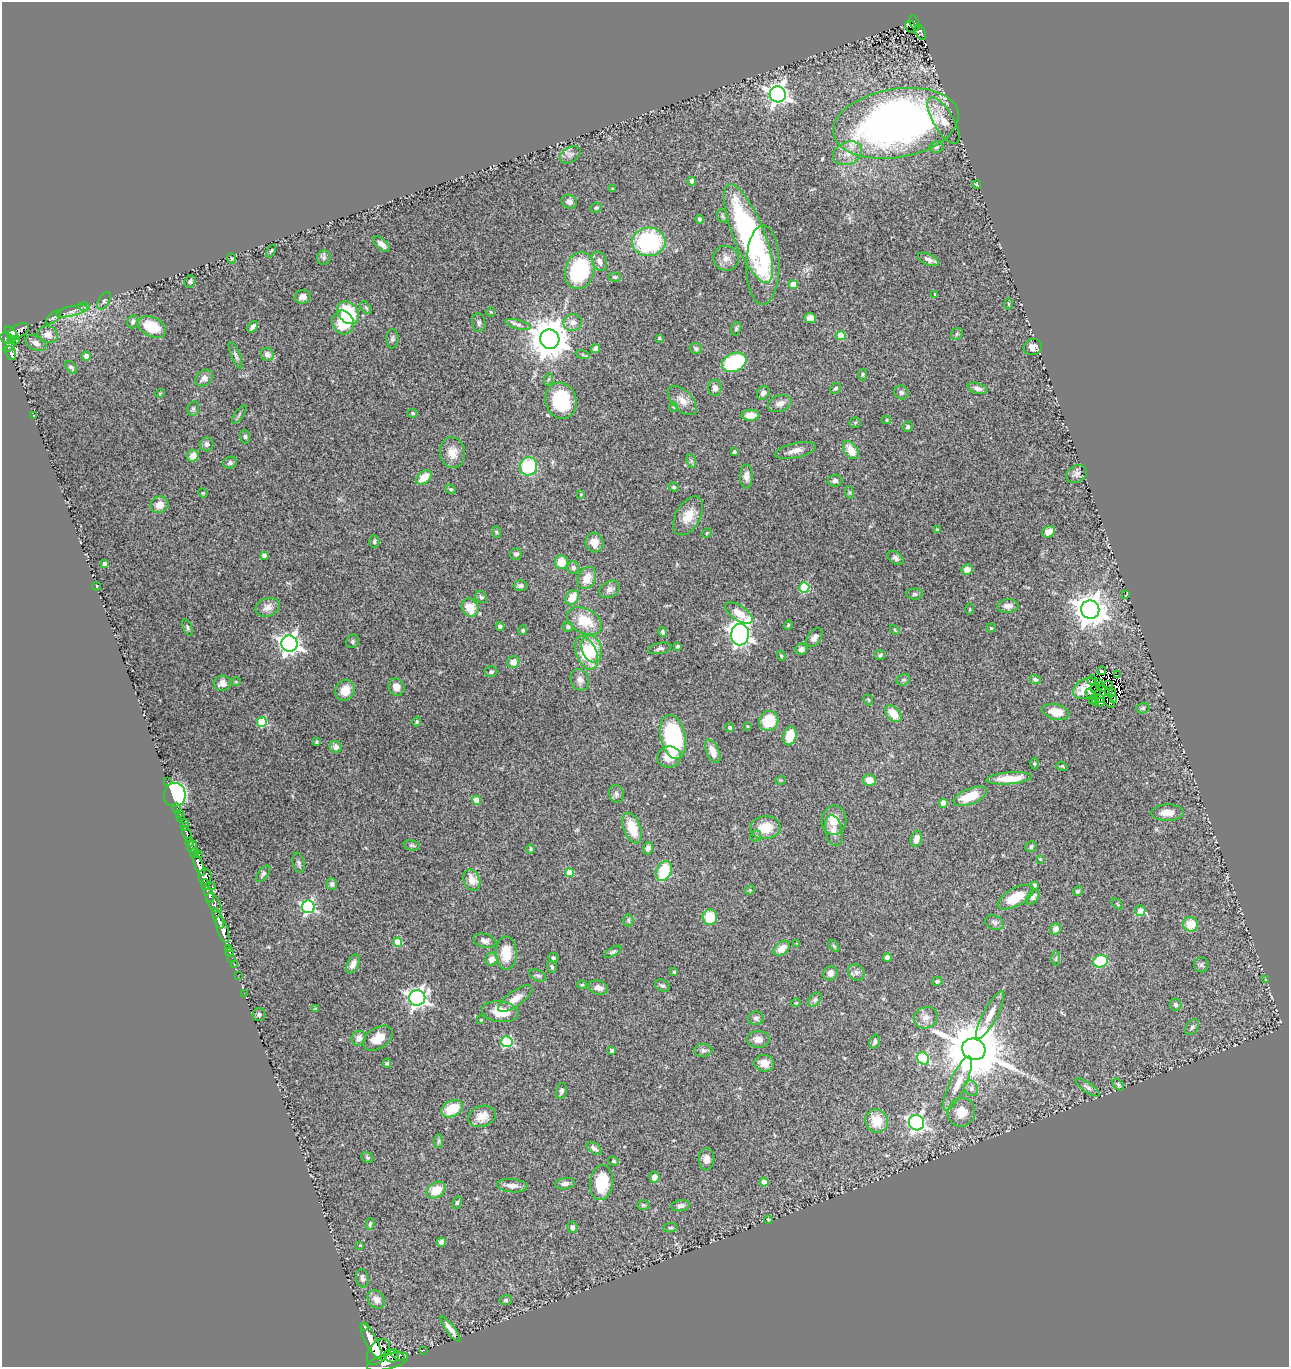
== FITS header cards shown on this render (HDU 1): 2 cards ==
NAXIS1  =                 1287
NAXIS2  =                 1365

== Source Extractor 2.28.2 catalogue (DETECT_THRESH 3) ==
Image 1287 x 1365 px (HDU 1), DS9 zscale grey, 1 PNG px = 1 image px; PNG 1291 x 1369 px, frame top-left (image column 1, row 1365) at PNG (2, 2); each listed source drawn as its Kron ellipse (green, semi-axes under 4 px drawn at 4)
Background 1.83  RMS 0.048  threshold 0.143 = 3 sigma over >= 5 px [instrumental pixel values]
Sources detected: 362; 3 with non-positive FLUX_AUTO (blend fragments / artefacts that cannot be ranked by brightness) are neither listed nor drawn; the other 359 listed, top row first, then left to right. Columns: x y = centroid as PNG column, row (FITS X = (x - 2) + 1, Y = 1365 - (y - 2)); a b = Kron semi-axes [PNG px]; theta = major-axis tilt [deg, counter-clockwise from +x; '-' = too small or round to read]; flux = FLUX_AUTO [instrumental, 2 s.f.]
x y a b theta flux
914 23 8 3 -69 180
911 27 6 5 - 95
921 32 8 5 -63 210
778 94 8 8 - 1800
943 121 26 10 -59 44
896 123 63 34 10 1900
936 147 7 5 6 7.1
848 153 15 11 23 35
570 155 11 7 32 13
692 181 4 4 - 32
977 185 4 2 - 5.2
613 189 3 3 - 5
569 202 8 6 -24 14
596 208 6 5 - 6.4
722 216 7 5 -70 5.2
699 219 4 4 - 5
748 234 53 15 -68 740
649 242 16 14 5 330
382 244 10 5 -40 17
271 251 7 3 57 4
231 258 5 3 - 3
324 258 7 7 - 8.3
726 258 13 12 - 28
928 259 11 5 -25 12
600 261 10 7 -67 18
763 265 40 16 90 150
580 271 19 14 73 290
615 277 6 4 -3 5.9
190 281 6 5 - 6.8
793 284 4 4 - 58
935 294 3 3 - 3.6
303 297 8 6 12 15
104 301 10 5 57 7.2
1008 304 6 3 -90 2.9
84 306 5 4 - 4.8
366 308 7 4 -53 5.7
72 311 16 5 13 14
491 312 4 4 - 3.7
348 313 12 9 -52 170
53 317 9 4 40 4.9
810 318 6 5 - 14
133 322 7 5 75 8.7
343 322 12 10 -70 110
573 322 9 8 - 23
479 323 9 6 -82 8
518 324 13 4 -16 12
152 327 15 9 -25 93
253 327 6 4 49 11
736 329 7 5 75 5.9
18 331 12 6 30 850
12 333 8 4 -48 1000
48 334 10 8 -16 20
957 334 6 5 - 5.1
841 336 4 4 - 90
6 338 6 5 - 1000
659 338 4 3 - 2.9
12 339 4 3 - 230
392 339 10 6 87 7.9
550 339 10 9 - 9700
15 340 5 3 - 300
36 343 11 7 -26 16
9 347 6 4 45 360
1033 347 9 8 - 19
696 348 6 5 - 6.5
595 349 5 4 - 14
11 353 7 5 -71 420
267 354 7 6 - 18
236 355 14 4 -67 9.2
583 355 7 4 -19 4.6
86 356 4 4 - 20
734 362 13 9 24 230
71 367 7 4 -50 7.7
863 374 6 4 -90 4.7
204 378 10 7 40 18
549 379 6 4 69 4.4
715 388 8 6 88 15
835 388 6 5 - 6.7
978 388 10 5 -15 14
901 392 7 7 - 10
160 393 5 3 - 2.4
763 393 7 5 55 13
682 400 18 9 -46 32
561 401 18 15 -74 200
780 403 12 8 20 18
673 407 4 4 - 3.3
193 409 7 5 74 5.9
413 413 5 4 - 4.8
239 414 11 2 55 4.7
34 415 3 2 - 1.9
750 415 9 5 1 34
886 420 5 4 - 3.8
855 423 5 5 - 4.3
908 427 5 4 - 5.8
245 436 7 5 -88 5.9
207 444 7 6 - 13
851 450 10 6 -55 44
795 451 21 7 12 24
734 452 4 3 - 9
452 453 15 12 -83 38
193 456 6 5 - 27
691 461 7 4 -72 6.2
230 463 7 5 18 7.9
529 466 9 8 - 190
1076 474 11 8 32 13
746 476 12 6 89 18
424 477 9 6 38 51
835 481 7 6 - 8
674 487 5 4 - 4.8
451 489 5 4 - 5.1
849 492 6 4 -71 4.7
203 493 5 4 - 2.8
581 494 3 3 - 4.1
159 505 9 8 - 29
688 516 21 12 60 54
937 530 4 3 - 7.4
496 532 6 4 -88 4.8
1049 532 6 5 - 32
707 533 5 4 - 3.2
374 541 6 5 - 6.9
595 543 10 9 - 35
516 554 6 5 - 9.4
264 555 4 4 - 13
895 558 9 5 -36 10
561 562 7 6 - 51
104 564 3 3 - 11
573 568 6 6 - 7.9
967 569 5 5 - 29
587 578 11 8 63 40
520 585 7 5 2 10
97 586 4 4 - 3.1
804 587 5 5 - 200
609 589 11 8 33 15
915 594 8 5 0 7
1126 595 4 2 - 2
481 597 6 5 - 7
572 598 8 6 60 48
1008 606 10 6 5 19
268 607 12 9 19 24
470 607 9 8 - 54
970 609 5 3 - 2.9
1090 610 9 9 - 5600
739 613 16 7 -33 52
584 621 18 12 -27 84
788 625 5 4 - 3.8
500 626 4 4 - 13
187 627 8 4 -69 5.9
568 627 5 4 - 6.5
991 628 4 4 - 3.7
523 630 5 4 - 4.9
895 630 6 3 -46 3.5
663 632 5 4 - 7.4
740 634 11 9 85 1800
814 638 10 6 54 18
353 641 7 6 - 6.8
289 644 8 8 - 1600
678 646 3 3 - 4.8
660 648 12 5 10 9.2
592 649 14 10 -71 95
801 649 6 5 - 15
586 653 17 10 -67 130
880 655 5 5 - 4.7
781 656 5 4 - 4.7
513 662 6 6 - 26
1102 671 4 3 - 7.8
491 672 6 5 - 6.3
1117 675 2 2 - 3.5
1035 679 5 4 - 6.1
580 680 11 9 -68 22
903 680 7 5 26 6.6
1092 680 4 2 - 3.9
236 682 5 3 - 3.2
1099 682 3 2 - 3.3
222 683 8 7 - 24
1108 685 5 2 - 0.73
1100 686 2 2 - 4
396 687 9 8 - 24
1086 689 13 9 28 12
1103 689 2 2 - 6.8
345 690 11 9 66 44
1096 690 6 2 -43 3.1
1109 690 3 3 - 14
1112 692 3 2 - 7.5
1091 694 6 3 -51 27
1101 699 3 2 - 4.2
868 700 6 4 -68 4.4
1113 700 3 2 - 0.35
1093 701 3 2 - 0.93
1100 702 4 2 - 2
1109 702 7 2 -53 5.2
1096 703 2 2 - 2.3
1143 708 7 5 16 6.2
1056 712 13 7 -14 55
893 714 10 6 -48 54
769 721 10 9 - 100
262 722 5 5 - 150
417 722 5 4 - 4.6
747 726 2 2 - 2.8
730 728 4 4 - 7.9
790 736 9 6 78 61
673 737 22 12 -78 390
316 742 3 3 - 4.7
336 747 6 6 - 15
713 751 12 6 -67 33
669 757 12 10 9 40
1034 764 6 3 -90 3.7
1062 766 6 3 -21 3.8
1009 778 23 6 4 59
781 780 5 3 - 3
869 780 6 5 - 39
167 781 2 2 - 19
616 794 9 7 -73 11
175 795 12 11 - 490
970 796 18 7 22 83
477 800 5 4 - 61
943 803 4 4 - 35
177 808 5 3 - 46
1167 813 16 8 1 31
179 814 3 2 - 30
181 817 3 3 - 76
834 820 14 12 80 43
184 822 3 2 - 13
185 826 3 2 - 140
632 828 16 8 -70 83
766 828 15 11 5 72
834 831 15 8 -79 24
187 834 8 3 -71 440
756 836 6 5 - 5
916 839 8 5 75 23
190 842 4 3 - 640
412 845 8 5 -11 6
192 847 6 4 76 1400
1031 847 6 5 - 6.4
648 848 6 5 - 13
531 849 5 4 - 4.4
194 853 5 3 - 960
199 854 2 2 - 59
1040 859 4 4 - 3
299 863 10 6 -79 8.4
199 865 11 4 -70 3400
664 871 10 7 67 120
570 873 4 4 - 74
263 874 10 5 51 7.6
205 876 8 6 -90 2500
472 880 11 8 -67 37
332 884 5 5 - 8.5
206 885 5 4 - 640
1034 885 4 3 - 11
212 887 3 3 - 210
750 890 5 4 - 3.6
1078 891 5 4 - 5.2
209 894 8 4 -69 1300
1016 897 20 9 28 75
1033 897 8 5 54 9.4
214 903 11 5 -58 1200
1117 904 7 2 -46 3
308 907 6 6 - 580
1140 911 5 5 - 29
710 917 8 7 - 85
218 918 11 4 -68 2100
628 920 6 5 - 5.7
994 922 9 7 -27 11
1191 924 7 7 - 52
223 929 14 5 -72 3200
1055 929 6 5 - 18
485 941 12 6 -14 15
398 942 4 4 - 88
797 944 3 3 - 3
834 946 7 3 -54 4.3
228 948 3 3 - 76
782 948 9 6 39 34
229 952 4 3 - 82
613 952 9 4 31 5.6
506 953 16 10 -89 69
553 957 5 5 - 6.3
887 957 4 4 - 15
232 958 4 2 - 31
491 959 7 6 - 21
1056 959 7 3 -90 4.7
1101 961 7 6 - 140
234 964 2 2 - 22
353 964 10 5 65 20
1201 965 7 7 - 8.4
552 967 6 4 -73 5.4
674 972 4 4 - 4.5
856 972 9 7 -43 11
830 973 8 6 49 17
238 975 2 2 - 24
538 975 9 5 -24 7.6
1266 980 4 2 - 2.5
937 981 5 4 - 6.7
582 985 5 3 - 3.6
662 986 7 5 -28 7.2
598 988 10 7 -16 22
244 993 2 2 - 22
417 998 8 8 - 1300
515 999 20 7 35 39
815 1000 8 5 49 8.1
796 1003 5 3 - 2.5
1176 1005 6 5 - 9.4
315 1009 3 3 - 2.7
500 1012 18 10 -8 66
259 1014 6 6 - 7.7
990 1015 27 7 62 41
756 1018 8 6 8 8.5
926 1018 12 10 20 25
481 1020 3 2 - 2.8
1192 1027 9 5 54 8.5
359 1038 7 7 - 18
378 1038 16 10 33 46
758 1039 11 8 0 23
875 1041 7 5 73 8.1
507 1042 5 5 - 260
974 1049 12 10 -25 27000
612 1050 4 3 - 11
703 1050 9 6 3 8.8
923 1058 7 5 -54 260
387 1063 4 4 - 4.6
764 1063 10 8 -10 25
958 1083 29 8 66 55
1118 1085 7 4 -52 6.9
1088 1087 14 5 -35 10
971 1088 8 6 -61 12
561 1091 8 5 78 6.7
452 1109 12 8 28 89
961 1112 14 13 - 54
482 1116 14 10 18 35
877 1121 12 11 - 72
916 1123 8 7 - 1100
439 1141 7 4 89 5.4
594 1148 9 5 -39 9.6
367 1158 6 5 - 5.3
706 1159 11 8 90 20
614 1161 6 4 -22 4.1
654 1177 5 5 - 22
602 1182 17 11 83 120
764 1182 4 4 - 20
565 1184 10 5 9 16
512 1186 15 6 -5 22
436 1190 10 7 34 55
457 1203 6 4 63 4.7
643 1205 6 5 - 4.5
681 1206 9 5 8 12
768 1219 4 2 - 2
370 1224 6 4 79 4.8
572 1227 6 5 - 12
670 1228 7 4 6 4.9
441 1242 4 4 - 9.8
360 1245 3 3 - 2.6
362 1278 9 6 -79 10
376 1299 10 7 -51 21
506 1300 6 5 - 5.6
365 1327 3 3 - 260
451 1329 15 4 -53 21
371 1341 20 6 -63 6100
424 1350 3 2 - 21
378 1352 15 9 53 6800
397 1355 8 4 -28 1100
391 1356 7 6 - 2400
387 1362 21 7 15 7000
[3 non-positive-flux detections neither listed nor drawn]